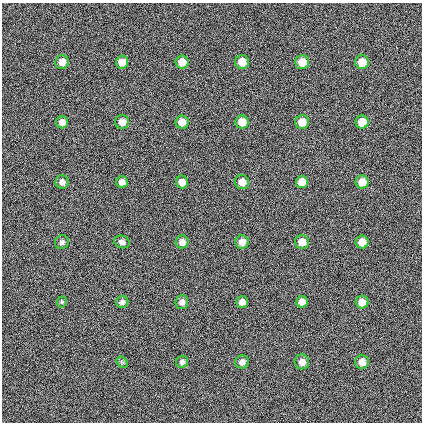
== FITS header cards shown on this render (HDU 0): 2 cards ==
NAXIS1  =                  420
NAXIS2  =                  420

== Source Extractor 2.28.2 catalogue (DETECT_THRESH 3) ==
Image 420 x 420 px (HDU 0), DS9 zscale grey, 1 PNG px = 1 image px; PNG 424 x 424 px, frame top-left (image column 1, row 420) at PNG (2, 3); each listed source drawn as its Kron ellipse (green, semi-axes under 4 px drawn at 4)
Background 7.28e-05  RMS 0.0099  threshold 0.0298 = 3 sigma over >= 5 px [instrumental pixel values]
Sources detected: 35; all 35 listed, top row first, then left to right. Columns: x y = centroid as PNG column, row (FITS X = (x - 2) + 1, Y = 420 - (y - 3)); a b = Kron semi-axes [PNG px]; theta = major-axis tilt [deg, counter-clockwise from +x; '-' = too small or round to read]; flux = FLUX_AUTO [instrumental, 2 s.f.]
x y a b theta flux
62 62 7 7 - 4.8
122 62 6 6 - 5.6
182 62 6 6 - 6.6
242 62 7 7 - 7.7
302 62 7 7 - 8.5
362 62 7 7 - 9.4
62 122 6 6 - 3.8
122 122 7 7 - 4.7
182 122 6 6 - 5.6
242 122 6 6 - 6.6
302 122 7 7 - 7.5
362 122 6 6 - 8.4
62 182 7 6 - 2.8
122 182 6 5 - 3.6
182 182 6 6 - 4.6
242 182 7 7 - 5.6
302 182 6 6 - 6.4
362 182 6 6 - 7.5
62 242 7 6 - 1.9
122 242 8 6 -20 2.8
182 242 6 6 - 3.7
242 242 7 7 - 4.6
302 242 7 7 - 5.5
362 242 6 6 - 6.6
62 302 5 5 - 0.81
122 302 6 6 - 1.9
182 302 7 6 - 2.8
242 302 6 6 - 3.7
302 302 6 5 - 4.6
362 302 6 6 - 5.7
122 362 6 5 - 1.1
182 362 6 6 - 1.8
242 362 7 6 - 2.9
302 362 7 7 - 4.1
362 362 7 7 - 4.9